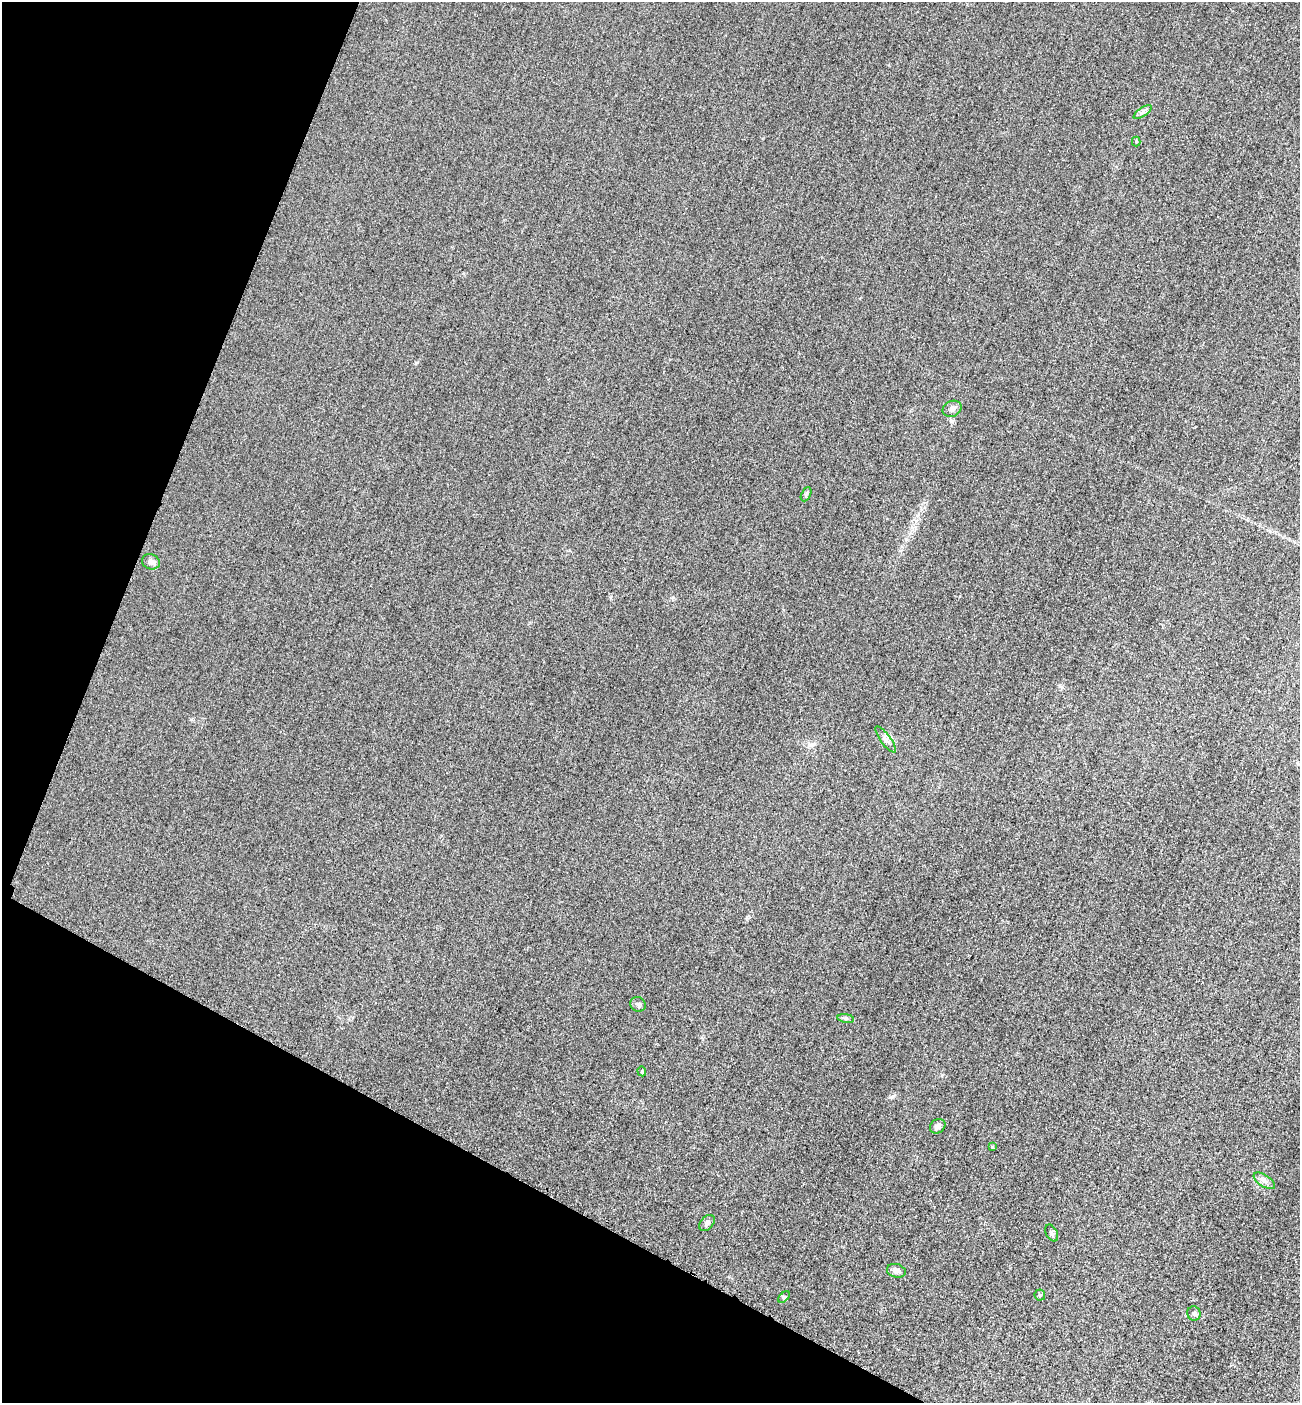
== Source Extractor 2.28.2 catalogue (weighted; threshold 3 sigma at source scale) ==
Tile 9 of 4 x 4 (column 1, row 3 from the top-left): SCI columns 305-1602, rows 1427-2827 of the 5667 x 5654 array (HDU 1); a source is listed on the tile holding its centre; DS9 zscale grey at full resolution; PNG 1302 x 1405 px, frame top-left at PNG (2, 2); each listed source drawn as its Kron ellipse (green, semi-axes under 4 px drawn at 4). Shown black and unused: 22% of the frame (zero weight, under 3 of 4 exposures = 3% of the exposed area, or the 3 px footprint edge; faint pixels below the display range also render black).
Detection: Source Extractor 2.28.2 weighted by HDU 2 'WHT'; one run over the whole footprint, this tile lists its part. Background 0.0571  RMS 0.017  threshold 0.0754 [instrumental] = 3 sigma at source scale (4.5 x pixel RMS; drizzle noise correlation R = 1.50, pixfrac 1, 0.05/0.05 arcsec/px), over >= 5 px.
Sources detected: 18; all 18 listed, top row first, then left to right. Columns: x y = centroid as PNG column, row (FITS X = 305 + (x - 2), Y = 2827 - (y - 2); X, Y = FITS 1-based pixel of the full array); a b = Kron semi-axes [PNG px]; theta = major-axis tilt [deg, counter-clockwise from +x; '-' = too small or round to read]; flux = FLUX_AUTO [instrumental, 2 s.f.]
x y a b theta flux
1143 112 10 4 34 4.5
1136 142 5 4 - 2
952 409 10 7 24 6.4
806 494 7 4 64 2.6
151 562 9 7 -23 6.7
886 740 16 5 -54 7
638 1004 8 7 - 4
846 1018 8 4 -8 3.4
642 1071 5 4 - 2.2
938 1126 8 6 34 6.2
992 1147 4 3 - 1.5
1264 1181 12 6 -33 7.1
707 1223 9 6 49 5
1052 1233 9 5 -62 3.7
896 1271 9 6 -15 6.9
1040 1295 5 5 - 2.3
784 1297 7 4 44 2.4
1194 1313 7 6 - 4.2
Unlisted compact peaks at least as high as the median listed source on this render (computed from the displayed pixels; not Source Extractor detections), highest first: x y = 892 1097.